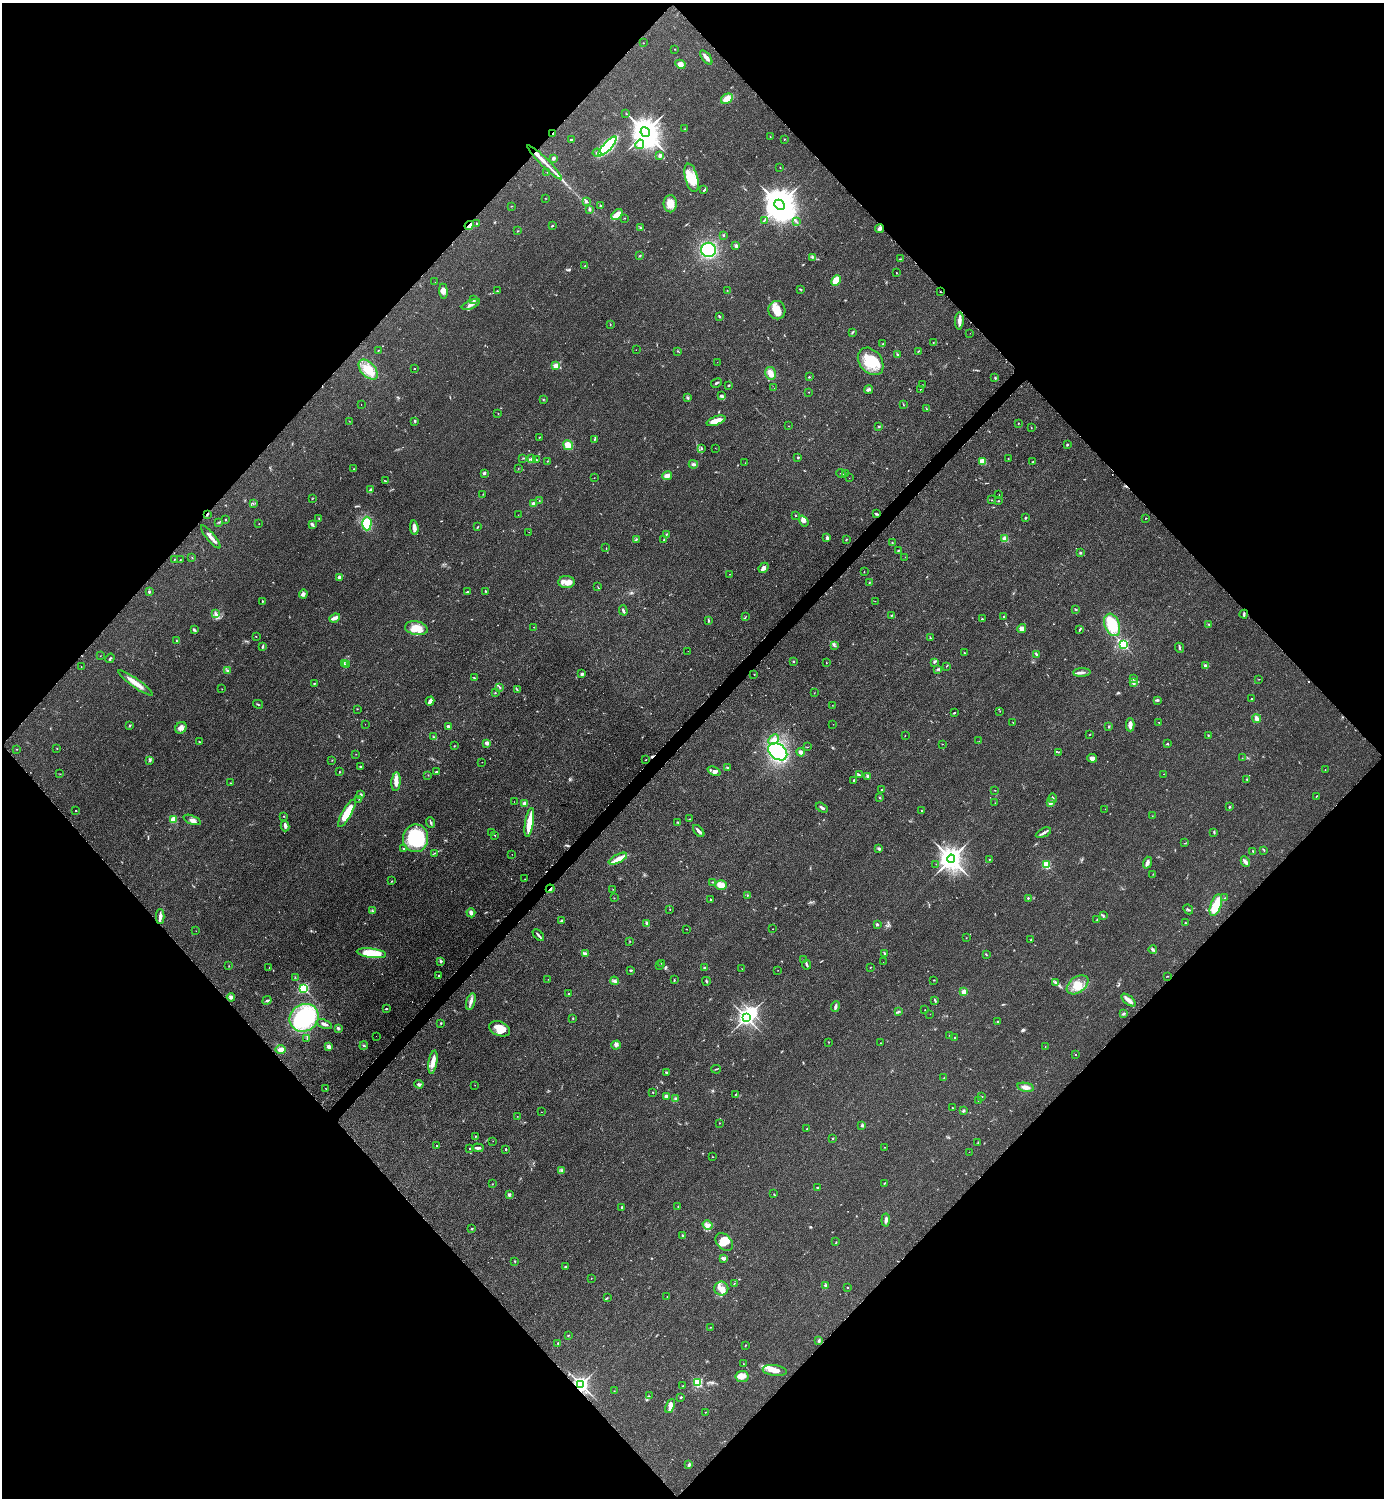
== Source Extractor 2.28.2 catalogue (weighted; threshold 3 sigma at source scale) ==
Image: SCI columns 314-5838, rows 7-5989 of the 6005 x 6005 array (HDU 1 of 3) = the unmasked area's bounding box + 8 px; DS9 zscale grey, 4 x 4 block average (1 PNG px = mean of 4 x 4 image px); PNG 1386 x 1500 px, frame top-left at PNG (2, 3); each listed source drawn as its Kron ellipse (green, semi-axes under 4 px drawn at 4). Shown black and unused: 51% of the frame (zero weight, under 2 of 3 exposures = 1% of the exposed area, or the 3 px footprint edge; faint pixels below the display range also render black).
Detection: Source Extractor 2.28.2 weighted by HDU 2 'WHT'. Background 0.0797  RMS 0.0079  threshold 0.0354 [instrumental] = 3 sigma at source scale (4.5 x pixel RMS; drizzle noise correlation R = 1.50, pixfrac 1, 0.05/0.05 arcsec/px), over >= 5 px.
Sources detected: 561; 3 too faint to see at this stretch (4 x 4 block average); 4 inside a brighter object's white glare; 10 cosmic-ray / hot-pixel residue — neither listed nor drawn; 8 coinciding with a brighter row at this scale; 38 inside a brighter listed object's ellipse — not listed separately; the other 498 listed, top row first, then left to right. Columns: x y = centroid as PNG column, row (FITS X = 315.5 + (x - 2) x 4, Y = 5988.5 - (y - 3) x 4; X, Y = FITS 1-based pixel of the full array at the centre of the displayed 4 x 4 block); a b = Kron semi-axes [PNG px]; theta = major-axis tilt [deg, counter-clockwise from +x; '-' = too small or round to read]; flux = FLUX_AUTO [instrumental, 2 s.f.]
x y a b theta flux
643 43 2 2 - 1.6
675 49 2 2 - 2
706 57 8 3 -52 23
680 64 5 4 - 25
727 99 6 4 34 49
626 114 2 2 - 1.6
685 129 2 2 - 2.1
645 132 5 4 - 9400
553 134 3 2 - 3.3
770 137 2 2 - 1.5
784 139 2 2 - 2.3
571 140 3 2 - 3.6
640 144 5 4 - 28
607 146 12 4 47 500
597 153 4 2 - 8.3
660 156 2 2 - 56
553 158 2 2 - 30
545 162 24 2 -45 54
780 167 2 2 - 2
547 172 2 2 - 1.7
691 178 14 6 -76 97
704 190 4 2 - 5
545 198 2 2 - 1.3
586 201 4 3 - 6.6
670 204 8 6 89 44
780 205 6 4 -44 12000
511 206 2 2 - 1.4
600 206 3 2 - 3.4
589 209 4 2 - 7.2
617 215 7 3 42 47
625 218 2 2 - 1.6
764 220 3 2 - 3.4
796 221 2 2 - 1.9
477 223 2 2 - 2.4
469 225 5 3 - 20
552 226 3 2 - 4.4
641 228 2 2 - 4
880 228 4 3 - 12
517 231 3 2 - 1.9
723 235 2 2 - 3.5
736 246 3 3 - 10
708 250 7 7 - 390
640 256 3 2 - 3.3
813 257 2 2 - 4.3
900 259 2 2 - 2.1
585 266 2 2 - 2.6
896 273 2 2 - 2.1
836 281 5 4 - 50
435 282 2 2 - 1.1
800 289 3 2 - 3.3
727 290 2 2 - 1.3
443 291 7 4 -83 21
497 291 2 2 - 2.4
940 292 2 2 - 7.6
474 300 3 2 - 5.2
471 304 10 3 25 19
777 310 9 8 - 53
719 316 3 2 - 4.2
959 321 8 3 88 25
610 324 2 2 - 2.6
852 332 3 2 - 5
970 333 2 2 - 0.91
933 342 2 2 - 1.3
883 344 2 2 - 2.4
378 350 2 2 - 1.3
636 350 2 2 - 1.7
678 351 3 2 - 2.1
918 351 2 2 - 2.5
897 355 3 2 - 8.5
871 361 15 11 -52 140
717 362 2 2 - 2.2
555 366 2 2 - 130
414 369 2 2 - 2.3
368 370 12 7 -48 92
771 373 6 5 - 30
809 377 2 2 - 7.6
995 378 2 2 - 3.1
716 383 6 2 28 6.3
728 385 2 2 - 2.8
922 385 2 2 - 0.91
774 388 2 2 - 1.8
869 389 4 2 - 7.2
920 389 2 2 - 3
809 392 2 2 - 1.2
721 396 3 2 - 11
688 398 2 2 - 2.1
543 399 2 2 - 2.4
361 405 2 2 - 1.4
903 405 2 2 - 1.6
926 409 4 2 - 2.9
498 413 2 2 - 1.3
349 421 2 2 - 1.2
415 421 3 2 - 4.7
716 421 10 4 19 60
1018 423 2 2 - 2
788 426 2 2 - 1.3
879 427 2 2 - 2.3
1031 428 3 2 - 2
539 437 2 2 - 2.1
594 439 3 2 - 3.2
568 445 5 4 - 51
1067 445 2 2 - 12
701 448 2 2 - 2.9
715 448 2 2 - 0.85
798 457 2 2 - 7.6
523 458 2 2 - 2.3
532 459 3 3 - 6.8
1008 459 2 2 - 2.5
537 460 4 2 - 4.7
547 461 2 2 - 1.9
982 461 4 4 - 36
1033 462 3 2 - 2.4
745 463 2 2 - 1.1
693 464 5 2 - 8.7
518 468 2 2 - 1
354 469 2 2 - 2.1
484 473 3 2 - 10
841 473 5 2 - 3.6
845 473 2 2 - 2.6
667 476 5 3 - 34
594 478 2 2 - 0.9
849 478 2 2 - 1.5
385 481 3 2 - 2.7
370 490 3 2 - 5.8
483 494 2 2 - 1.7
999 495 2 2 - 1.1
312 499 2 2 - 1.7
992 500 2 2 - 2.1
539 501 2 2 - 2
998 501 2 2 - 3.6
253 503 2 2 - 1.4
533 504 2 2 - 65
207 514 3 2 - 4.9
877 514 3 2 - 5.3
518 515 2 2 - 1.4
795 515 2 2 - 2.1
319 518 2 2 - 2.4
1025 518 2 2 - 4.9
1146 518 2 2 - 1.9
226 519 2 2 - 2.8
803 521 6 2 -54 11
219 522 3 2 - 2.3
259 524 2 2 - 1.6
312 524 4 2 - 12
367 524 7 4 90 140
477 527 3 2 - 3
414 528 7 3 -84 21
529 532 2 2 - 1.5
666 534 3 2 - 2.5
211 537 14 3 -51 24
827 538 3 2 - 12
846 539 3 2 - 3.1
1005 539 2 2 - 190
636 540 3 2 - 2.4
664 540 2 2 - 3.4
892 543 2 2 - 3.7
606 548 2 2 - 1.5
898 550 4 2 - 4.4
1080 553 2 2 - 15
192 557 2 2 - 1.1
905 557 2 2 - 3.5
174 559 2 2 - 1.4
180 560 2 2 - 1.9
764 568 5 4 - 23
864 572 2 2 - 1.5
729 574 2 2 - 1.2
339 577 3 3 - 15
566 582 8 6 -2 32
869 583 2 2 - 3.2
598 587 3 2 - 2.2
485 591 3 2 - 2.4
150 592 3 2 - 5
467 592 3 2 - 4.7
303 594 4 4 - 9.7
262 601 2 2 - 2.8
875 601 2 2 - 1.1
1076 609 2 2 - 4.8
623 610 5 2 - 8.2
216 614 4 2 - 8
1244 614 4 2 - 7.4
891 615 2 2 - 3.1
745 617 4 2 - 3.3
1004 617 2 2 - 8.6
335 618 6 2 21 29
982 619 2 2 - 3.2
709 621 2 2 - 2.5
1209 624 2 2 - 3.1
1112 625 12 7 -69 140
534 627 2 2 - 1.3
416 628 11 7 -11 70
1022 629 5 4 - 16
1080 629 3 2 - 5.3
194 630 4 2 - 8.1
256 637 2 2 - 1.4
930 638 2 2 - 2.3
176 640 2 2 - 2.2
1123 644 2 2 - 720
263 646 3 2 - 7.7
835 646 2 2 - 2.9
1179 648 5 2 - 5.2
688 651 2 2 - 0.67
964 653 2 2 - 2.9
1036 655 3 2 - 4.6
100 656 2 2 - 0.98
110 658 5 2 - 5.8
793 661 2 2 - 4.6
934 662 4 3 - 6.5
826 663 2 2 - 1.8
344 664 2 2 - 1.8
347 664 2 2 - 2.6
946 666 2 2 - 1.3
1205 666 3 2 - 12
81 667 2 2 - 1.6
938 669 3 2 - 4.2
228 671 3 2 - 3.7
1082 672 9 2 2 15
582 674 2 2 - 16
754 675 2 2 - 1.5
474 678 2 2 - 3.1
1134 679 3 2 - 2.5
1259 679 2 2 - 1.6
1133 682 3 2 - 6.8
136 683 21 3 -35 51
314 683 3 2 - 2.1
500 687 4 2 - 3.5
222 689 2 2 - 1.7
517 690 2 2 - 2.5
495 693 2 2 - 4.5
814 693 2 2 - 1.6
1251 699 2 2 - 6.9
1158 700 4 2 - 6.1
430 701 4 2 - 24
258 704 5 2 - 4.3
832 705 2 2 - 0.87
357 709 2 2 - 2.5
1000 711 2 2 - 1.1
954 713 2 2 - 3.6
1256 719 4 3 - 20
1013 722 2 2 - 1.5
1159 722 2 2 - 2.4
365 724 2 2 - 0.95
833 724 2 2 - 1.6
1130 725 6 3 90 21
130 726 3 2 - 3.4
448 726 2 2 - 27
1109 727 2 2 - 4.6
181 728 6 5 - 23
1089 735 2 2 - 1.6
1208 735 2 2 - 3
905 736 2 2 - 1.2
434 737 3 2 - 4.9
773 740 6 4 44 28
979 741 2 2 - 1.4
199 742 2 2 - 2.8
487 743 3 2 - 19
942 744 3 2 - 1.3
1167 744 2 2 - 4.1
454 746 2 2 - 2.2
807 747 2 2 - 1.3
57 748 2 2 - 1.6
17 749 2 2 - 1.2
778 752 10 7 -38 420
801 752 4 3 - 14
1058 752 2 2 - 2.2
356 754 2 2 - 1.3
1092 758 5 3 - 24
1242 758 2 2 - 0.76
332 760 2 2 - 1.5
646 760 2 2 - 1.8
149 761 2 2 - 2.7
482 762 2 2 - 0.78
360 766 2 2 - 3.6
728 768 3 2 - 5.9
1325 769 2 2 - 1.1
714 771 7 3 -23 16
339 772 2 2 - 2.7
436 772 2 2 - 9.4
60 774 2 2 - 1.1
1164 774 2 2 - 2
428 775 2 2 - 1.5
859 775 4 2 - 4.6
868 776 4 3 - 12
1247 779 2 2 - 4.2
854 780 2 2 - 21
396 782 9 4 85 28
230 783 2 2 - 2.8
882 790 2 2 - 4.8
995 790 2 2 - 1.7
361 794 2 2 - 5.7
1316 796 2 2 - 2.2
880 798 2 2 - 3.1
1053 798 4 2 - 5.6
359 799 2 2 - 1.4
514 801 2 2 - 0.78
1050 802 2 2 - 92
524 803 2 2 - 83
995 803 2 2 - 1.5
1229 807 2 2 - 3.5
822 808 6 2 -31 12
1105 809 2 2 - 0.75
76 810 2 2 - 2.3
922 811 2 2 - 2.9
347 813 16 4 60 110
284 816 2 2 - 2.1
1152 816 2 2 - 1.6
173 819 2 2 - 52
690 819 2 2 - 1.4
192 820 9 4 -21 17
430 822 5 2 - 6.5
529 822 15 3 81 99
678 822 3 2 - 3.7
285 826 5 3 - 11
699 831 7 2 -48 18
491 832 2 2 - 1.8
1214 832 3 2 - 5.7
1043 833 8 2 27 13
495 835 2 2 - 2.7
416 838 14 12 83 330
1185 843 2 2 - 1.8
403 848 2 2 - 8.2
879 849 3 2 - 9.7
1253 851 3 2 - 2.4
1264 851 2 2 - 1.3
435 853 2 2 - 2.6
512 854 2 2 - 2.2
618 859 10 4 26 33
951 859 4 3 - 5600
989 859 2 2 - 1.6
1245 861 5 3 - 13
1147 863 6 3 71 18
936 864 2 2 - 0.94
1046 865 2 2 - 350
1153 874 2 2 - 1.9
525 879 2 2 - 1.3
392 881 2 2 - 2.6
713 882 3 2 - 4
721 885 6 5 - 47
550 889 4 2 - 6.1
613 889 2 2 - 0.88
747 895 2 2 - 2
614 898 2 2 - 1.6
1028 898 2 2 - 8.9
1225 898 2 2 - 1.9
711 899 3 2 - 3
1216 905 11 5 71 110
1188 909 5 2 - 4.5
670 910 2 2 - 1.1
372 911 3 2 - 2.4
471 913 4 3 - 19
160 916 7 4 89 17
1103 916 3 2 - 5.3
1097 919 2 2 - 1.9
561 920 4 2 - 3.8
647 923 2 2 - 2.9
1185 923 2 2 - 2.3
877 924 2 2 - 9.1
686 929 2 2 - 1.6
772 929 2 2 - 2.9
196 931 2 2 - 0.91
538 935 7 2 -45 7.7
966 938 2 2 - 1.3
1031 939 2 2 - 1.8
630 941 2 2 - 1.6
1153 950 4 2 - 7.4
371 953 15 4 -7 120
586 953 3 2 - 3.8
884 954 2 2 - 3.2
986 955 3 2 - 3.4
804 960 2 2 - 3.2
441 961 4 2 - 6
883 962 2 2 - 0.78
662 963 2 2 - 1.2
660 965 2 2 - 2
807 965 5 2 - 7.2
229 966 2 2 - 1.8
870 967 2 2 - 3.5
269 968 2 2 - 1.7
705 968 3 2 - 3.9
742 969 2 2 - 0.93
631 970 3 2 - 5.6
778 970 2 2 - 1.3
439 976 2 2 - 5
1167 976 2 2 - 1.6
295 977 2 2 - 1.7
548 979 2 2 - 0.78
674 980 2 2 - 3.2
934 980 2 2 - 2.3
615 981 5 3 - 9.9
706 981 4 2 - 4.4
1056 983 3 3 - 6.1
1077 985 12 8 36 59
304 988 2 2 - 630
964 992 2 2 - 130
568 994 2 2 - 3.7
231 997 4 3 - 8.2
267 1000 5 2 - 6.3
1128 1000 8 2 -41 36
935 1001 3 2 - 4.9
471 1002 8 3 73 19
835 1007 5 2 - 12
386 1009 3 2 - 4.4
925 1010 2 2 - 2.2
898 1012 4 2 - 5.4
930 1014 2 2 - 0.83
1124 1014 4 2 - 5.4
746 1017 3 2 - 2000
304 1018 15 13 30 430
573 1018 3 2 - 2.7
998 1022 2 2 - 6.6
441 1023 2 2 - 3.7
324 1024 8 2 -21 14
338 1028 3 2 - 8.8
500 1029 11 7 -24 49
950 1035 2 2 - 1.7
376 1036 2 2 - 0.98
955 1037 2 2 - 1.9
307 1038 3 2 - 4
829 1042 2 2 - 1.3
880 1043 2 2 - 0.99
364 1045 4 2 - 6.5
616 1045 5 3 - 12
329 1047 4 3 - 19
1045 1047 2 2 - 1.4
281 1049 5 3 - 30
1076 1054 2 2 - 3.5
433 1062 12 3 81 47
716 1069 5 2 - 3.5
666 1072 3 2 - 3.7
944 1078 2 2 - 2.5
419 1084 4 3 - 11
475 1085 2 2 - 1.2
1026 1087 8 3 -11 28
326 1088 2 2 - 1.4
653 1093 2 2 - 1.8
736 1094 2 2 - 2.6
666 1096 2 2 - 50
982 1096 2 2 - 1.5
675 1098 3 2 - 3.5
978 1101 2 2 - 1.3
953 1108 2 2 - 1.7
963 1111 3 2 - 6
541 1112 2 2 - 1.1
517 1116 2 2 - 1.1
719 1123 2 2 - 1.5
861 1125 3 2 - 4.9
807 1129 3 2 - 4.2
475 1136 2 2 - 2.7
833 1138 2 2 - 2.6
493 1141 2 2 - 1.2
978 1142 2 2 - 1.2
436 1146 2 2 - 2.8
884 1147 2 2 - 1.4
478 1148 6 2 -4 14
470 1149 2 2 - 2.1
506 1149 2 2 - 4.1
969 1152 2 2 - 1.2
713 1157 2 2 - 1.9
561 1170 2 2 - 2
884 1183 2 2 - 2.7
492 1184 2 2 - 1.8
817 1188 2 2 - 4.1
774 1194 2 2 - 2
509 1195 2 2 - 42
678 1206 2 2 - 4.2
622 1207 2 2 - 5
886 1220 6 3 85 13
707 1225 5 3 - 16
472 1228 2 2 - 2.8
683 1236 4 2 - 5.3
724 1242 10 7 -43 46
836 1242 2 2 - 1.8
723 1259 3 2 - 5.4
515 1261 2 2 - 2.3
566 1267 3 2 - 6.3
591 1278 2 2 - 1.2
734 1284 2 2 - 2.4
826 1285 2 2 - 4.1
847 1287 2 2 - 3.3
721 1289 7 7 - 30
667 1297 2 2 - 1.7
607 1298 3 2 - 2.8
710 1327 2 2 - 0.99
568 1336 2 2 - 5.7
819 1341 4 2 - 5.6
558 1343 2 2 - 8.2
745 1345 2 2 - 2.7
743 1364 2 2 - 1.1
775 1371 12 5 -7 37
742 1377 7 5 7 31
697 1382 2 2 - 500
581 1385 2 2 - 2100
682 1386 2 2 - 1.7
614 1391 2 2 - 1.5
649 1396 2 2 - 1.6
681 1397 2 2 - 4.7
670 1406 7 4 66 25
706 1412 2 2 - 1.4
689 1465 4 2 - 8.1
Overlapping masked pixels (flux is a lower limit): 6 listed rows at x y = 553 134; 469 225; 880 228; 207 514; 550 889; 581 1385
Diffuse or blended objects may show on this block-average render without a row.